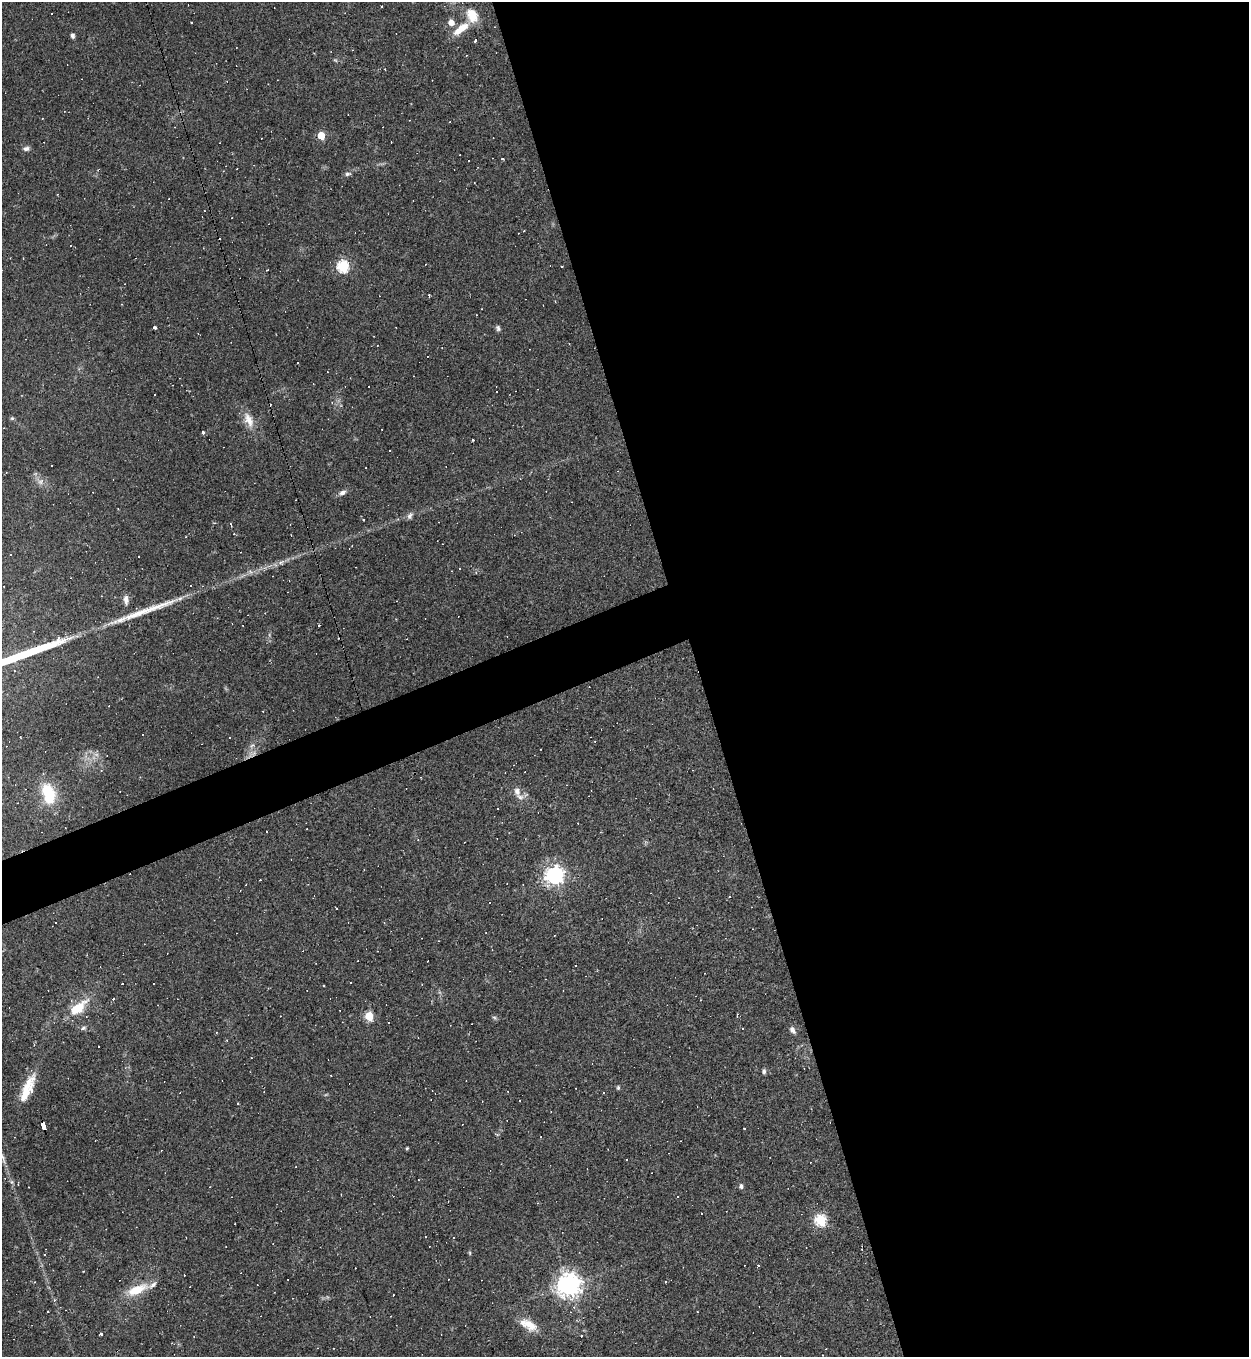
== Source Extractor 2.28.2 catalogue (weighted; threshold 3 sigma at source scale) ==
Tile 8 of 4 x 4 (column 4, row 2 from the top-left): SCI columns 3888-5134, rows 2712-4066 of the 5406 x 5422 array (HDU 1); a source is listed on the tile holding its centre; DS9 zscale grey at full resolution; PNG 1251 x 1359 px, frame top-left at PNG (2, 2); no overlay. Shown black and unused: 47% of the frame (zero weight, under 2 of 3 exposures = <1% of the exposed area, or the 3 px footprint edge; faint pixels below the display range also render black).
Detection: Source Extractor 2.28.2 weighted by HDU 2 'WHT'; one run over the whole footprint, this tile lists its part. Background 0.0453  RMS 0.005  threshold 0.0224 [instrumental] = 3 sigma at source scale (4.5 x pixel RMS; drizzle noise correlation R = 1.50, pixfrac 1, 0.05/0.05 arcsec/px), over >= 5 px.
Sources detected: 166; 1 too faint to see at this stretch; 1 inside a brighter object's white glare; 76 cosmic-ray / hot-pixel residue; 2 long thin detections or spike segments (spike, bleed or trail) — not listed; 4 inside a brighter listed object's ellipse — not listed separately; the other 82 listed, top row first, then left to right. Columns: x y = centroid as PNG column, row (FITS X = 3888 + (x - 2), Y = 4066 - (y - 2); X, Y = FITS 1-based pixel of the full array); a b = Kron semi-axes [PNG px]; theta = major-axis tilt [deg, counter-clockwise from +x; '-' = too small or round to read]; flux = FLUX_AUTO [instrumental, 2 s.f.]
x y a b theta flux
451 22 7 6 - 4.1
461 29 23 9 37 9.5
72 35 6 5 - 1.2
475 41 3 2 - 0.73
335 60 6 4 -43 0.64
321 135 5 5 - 16
26 149 10 6 5 1.7
502 159 3 3 - 0.56
347 174 8 5 8 1.3
343 266 6 5 - 58
267 270 3 2 - 0.52
429 295 4 2 - 0.61
122 304 3 2 - 0.35
155 327 4 3 - 0.9
498 328 7 6 - 1.2
297 363 2 2 - 0.53
497 392 3 3 - 8.2
12 418 5 4 - 0.65
248 420 19 12 -65 6.8
4 428 2 2 - 0.3
202 432 3 3 - 3.7
472 440 3 3 - 1.2
51 466 3 2 - 0.43
41 482 10 7 38 2.4
342 493 10 6 19 2
295 500 2 2 - 0.32
410 516 10 6 64 1.6
398 519 4 4 - 0.52
363 520 2 2 - 0.4
231 525 5 2 - 0.52
460 568 2 2 - 0.42
126 600 13 6 -85 2.5
34 631 3 2 - 0.33
595 741 4 2 - 0.32
252 754 16 7 31 3.6
101 770 4 3 - 0.33
48 791 18 14 -42 15
517 791 13 8 -77 3.3
307 829 3 2 - 0.42
555 875 7 7 - 260
730 896 3 3 - 0.43
490 902 3 3 - 0.92
575 966 2 2 - 0.46
122 984 2 2 - 0.49
422 984 3 2 - 0.34
323 986 3 2 - 0.49
700 1000 3 2 - 0.3
78 1008 28 12 39 13
737 1015 4 2 - 0.68
369 1016 5 5 - 22
494 1018 7 4 -43 0.78
389 1023 3 3 - 2.8
83 1028 7 6 - 1.2
792 1030 9 6 -60 2.1
216 1032 3 3 - 0.5
227 1040 3 3 - 0.61
98 1046 3 3 - 11
764 1071 7 5 -86 1.1
618 1088 5 4 - 0.78
26 1092 42 10 66 13
44 1126 8 4 -72 68
497 1134 7 3 -13 0.47
407 1148 4 4 - 0.51
2 1157 32 5 -69 5.4
741 1186 6 5 - 1.3
538 1203 4 3 - 0.36
701 1213 3 2 - 0.5
821 1220 6 5 - 52
470 1253 6 4 -89 0.6
44 1255 3 2 - 0.45
758 1266 3 3 - 2.8
83 1271 2 2 - 0.38
34 1282 3 3 - 0.49
665 1282 3 3 - 0.78
569 1285 8 8 - 500
136 1290 23 11 23 12
48 1311 3 2 - 0.5
530 1325 22 13 -38 8.5
102 1334 3 3 - 3.7
581 1336 3 2 - 0.51
194 1337 3 2 - 0.29
826 1349 2 2 - 0.34
Overlapping masked pixels (flux is a lower limit): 2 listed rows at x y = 252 754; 44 1126
Isophote crosses this tile's border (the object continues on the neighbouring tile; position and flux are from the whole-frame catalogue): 1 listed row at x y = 2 1157